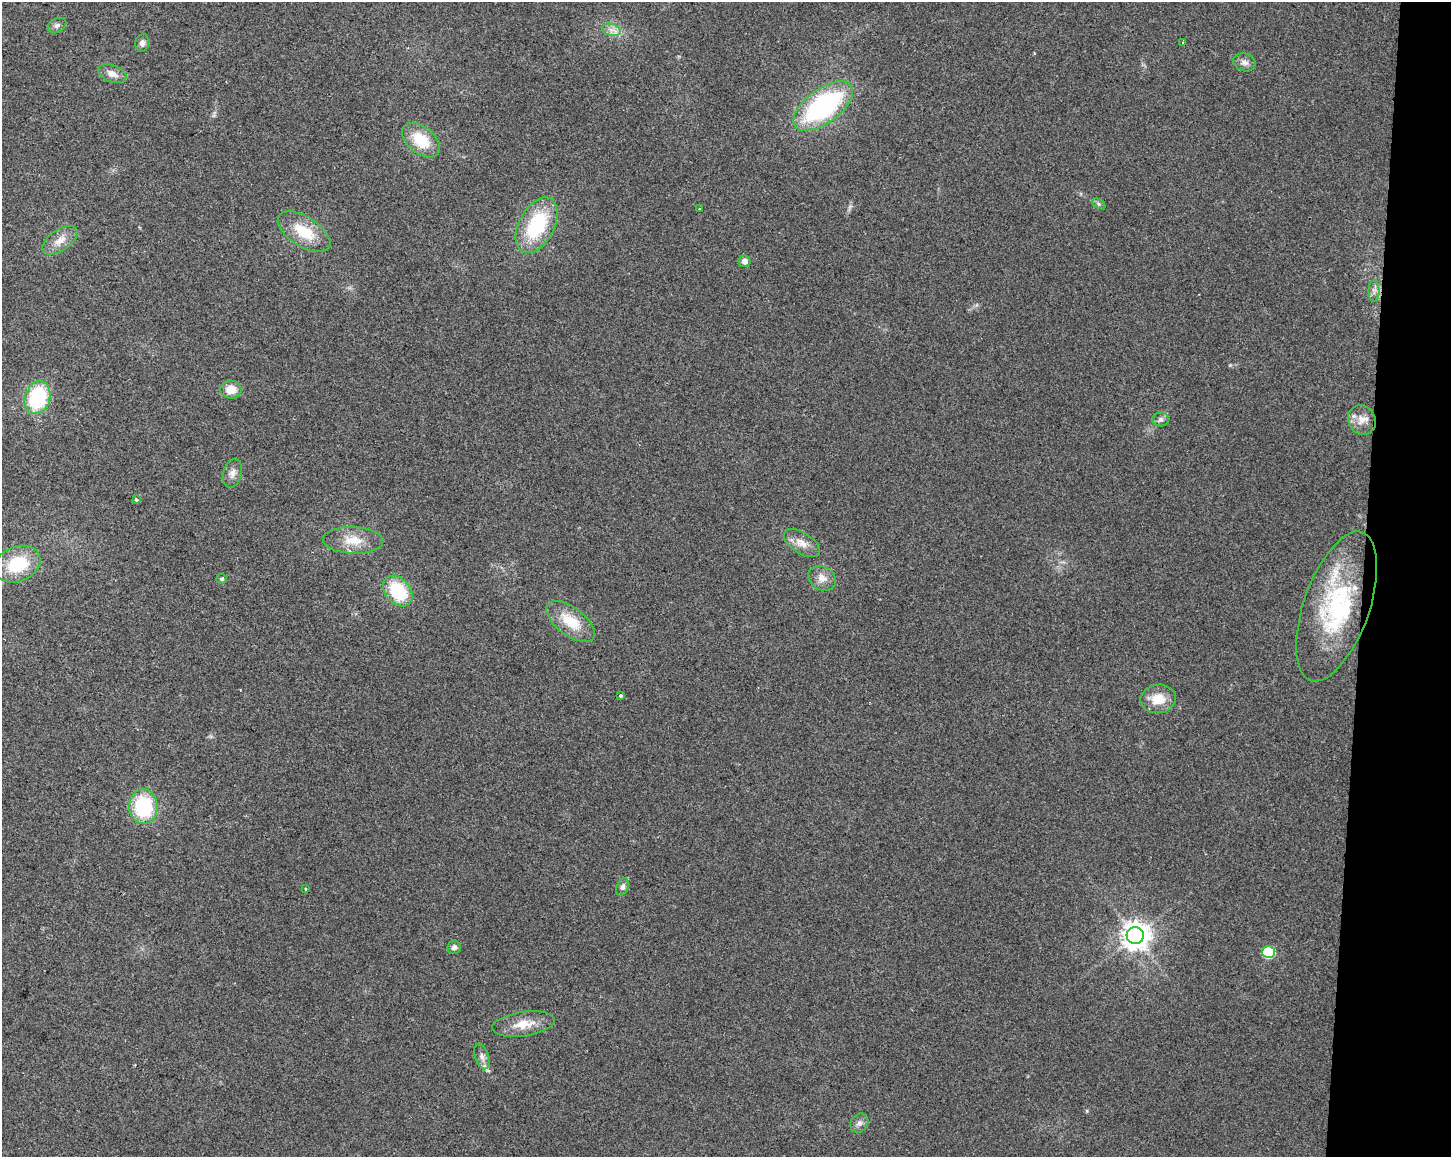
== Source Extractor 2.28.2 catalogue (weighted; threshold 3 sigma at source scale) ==
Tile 6 of 3 x 4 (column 3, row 2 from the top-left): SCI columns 3182-4630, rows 2312-3466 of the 4858 x 4630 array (HDU 1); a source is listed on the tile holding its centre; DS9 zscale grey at full resolution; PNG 1453 x 1159 px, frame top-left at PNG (2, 2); each listed source drawn as its Kron ellipse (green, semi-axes under 4 px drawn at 4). Shown black and unused: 6% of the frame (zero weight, under 2 of 3 exposures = <1% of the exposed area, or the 3 px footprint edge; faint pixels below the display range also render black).
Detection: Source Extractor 2.28.2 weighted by HDU 2 'WHT'; one run over the whole footprint, this tile lists its part. Background 0.0467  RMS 0.0067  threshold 0.0301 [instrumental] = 3 sigma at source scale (4.5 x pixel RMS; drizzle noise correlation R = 1.50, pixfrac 1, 0.0396/0.0396 arcsec/px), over >= 5 px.
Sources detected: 43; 1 cosmic-ray / hot-pixel residue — neither listed nor drawn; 2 inside a brighter listed object's ellipse — not listed separately; the other 40 listed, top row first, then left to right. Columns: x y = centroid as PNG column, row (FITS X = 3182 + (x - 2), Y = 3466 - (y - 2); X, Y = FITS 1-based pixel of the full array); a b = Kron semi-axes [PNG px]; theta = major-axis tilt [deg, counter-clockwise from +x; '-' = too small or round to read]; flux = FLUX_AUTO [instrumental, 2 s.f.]
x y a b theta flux
57 25 10 6 28 2.2
611 30 9 6 -15 3.4
142 43 9 7 75 2.7
1183 43 4 3 - 2.3
1244 62 11 9 -17 3.6
112 74 15 8 -21 5.7
823 106 35 17 36 110
421 140 22 13 -40 21
1099 204 7 4 -32 1.3
699 209 3 2 - 0.86
537 225 30 17 62 50
304 232 30 15 -32 22
60 240 20 10 34 8
745 261 6 6 - 4.1
1374 291 10 5 90 2.9
231 390 10 9 - 9.5
37 398 17 12 71 56
1161 419 8 7 - 2.4
1362 420 15 13 -64 8.1
232 473 14 9 77 4.4
136 499 3 3 - 3.7
353 540 30 13 -2 14
802 543 20 10 -32 7.8
17 564 24 17 22 32
822 578 14 11 -30 6.2
222 579 5 5 - 1.3
398 591 17 12 -49 36
1337 606 78 33 71 84
571 621 28 14 -37 19
620 696 3 3 - 2.3
1158 699 18 14 9 14
143 806 17 14 -85 50
623 887 9 6 69 2.2
305 889 3 3 - 0.86
1135 935 8 8 - 780
454 947 7 6 - 2.6
1268 952 6 6 - 58
523 1024 31 12 8 13
482 1057 13 7 -72 3.5
859 1123 10 8 55 3